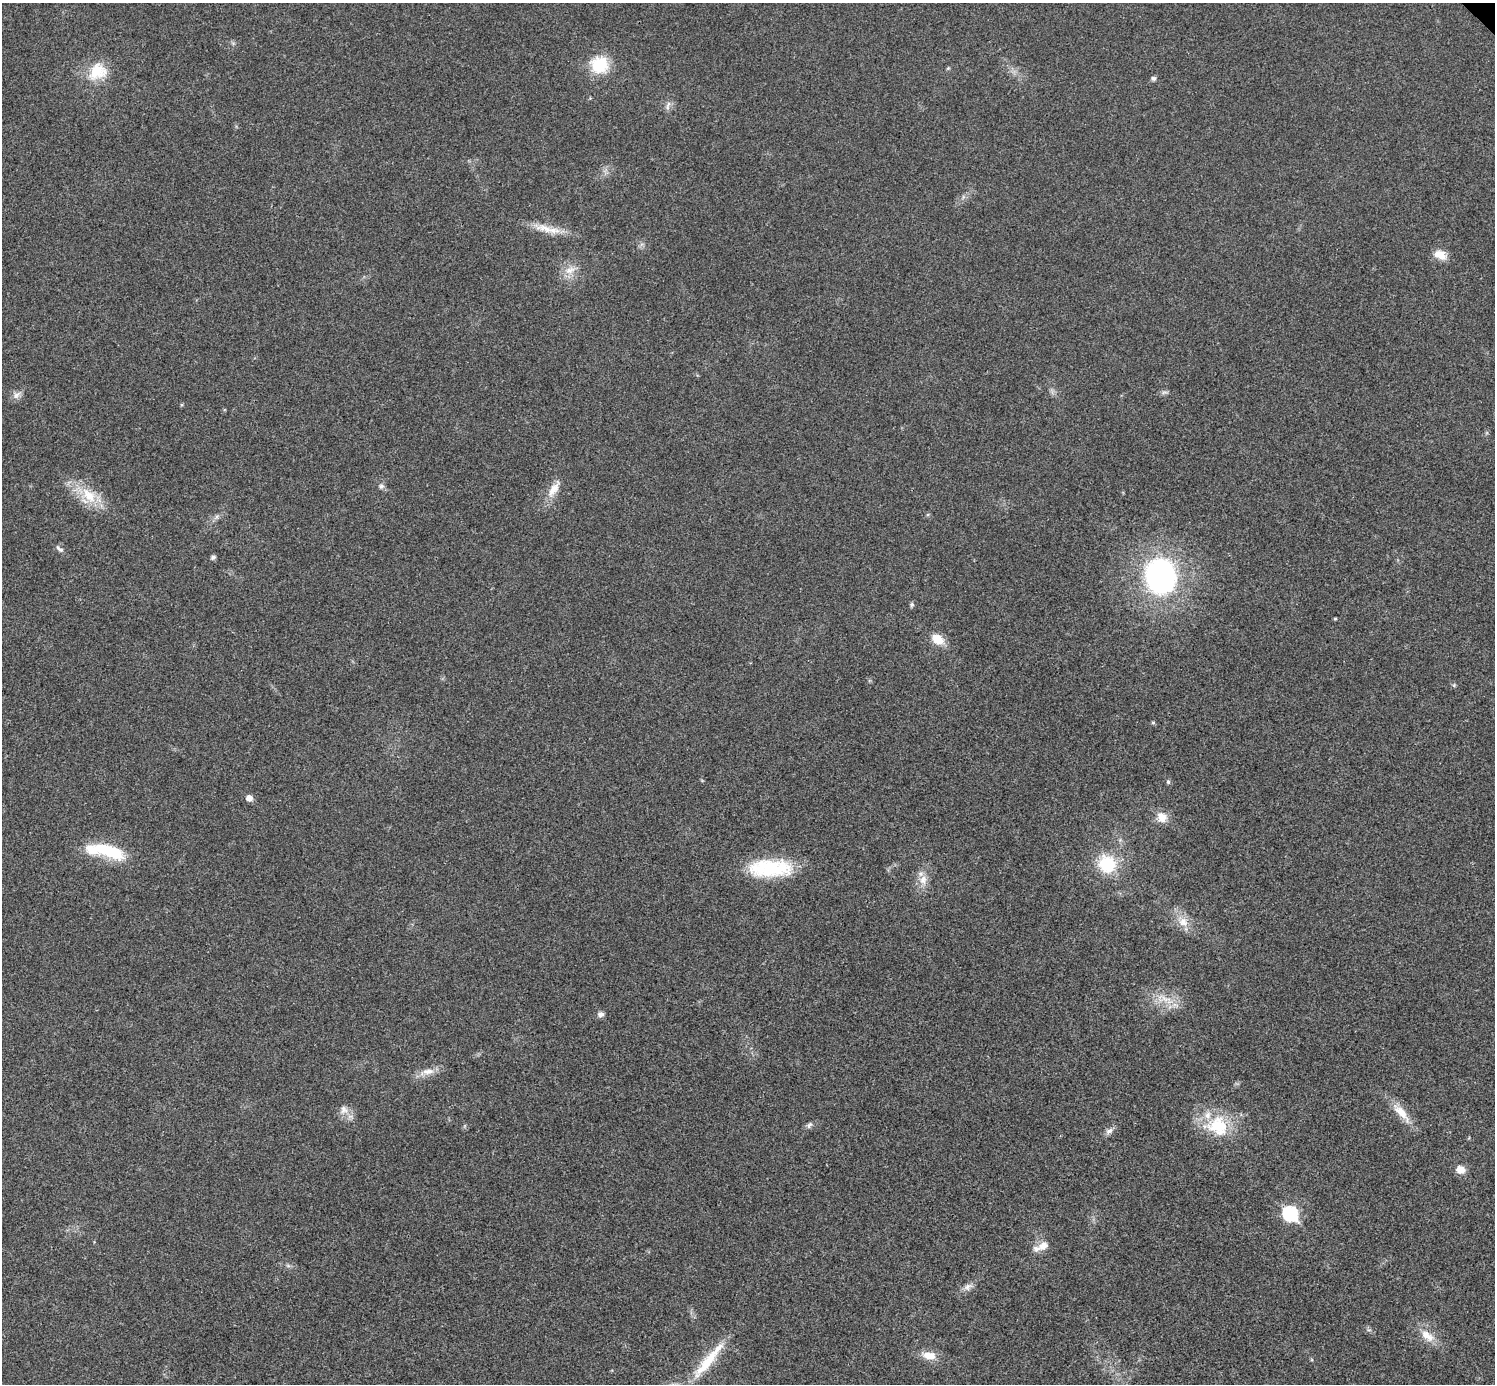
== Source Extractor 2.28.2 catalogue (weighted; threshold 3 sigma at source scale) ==
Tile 7 of 4 x 4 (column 3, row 2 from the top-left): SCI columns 2994-4486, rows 3063-4444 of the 5983 x 5983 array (HDU 1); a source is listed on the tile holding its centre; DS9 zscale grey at full resolution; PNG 1497 x 1386 px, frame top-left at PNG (2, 3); no overlay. Shown black and unused: <1% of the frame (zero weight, under 3 of 4 exposures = <1% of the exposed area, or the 3 px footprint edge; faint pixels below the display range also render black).
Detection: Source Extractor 2.28.2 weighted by HDU 2 'WHT'; one run over the whole footprint, this tile lists its part. Background 0.0218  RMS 0.0056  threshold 0.0251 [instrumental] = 3 sigma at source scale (4.5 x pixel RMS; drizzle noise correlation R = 1.50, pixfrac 1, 0.05/0.05 arcsec/px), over >= 5 px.
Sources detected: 49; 2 inside a brighter object's white glare — not listed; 2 inside a brighter listed object's ellipse — not listed separately; the other 45 listed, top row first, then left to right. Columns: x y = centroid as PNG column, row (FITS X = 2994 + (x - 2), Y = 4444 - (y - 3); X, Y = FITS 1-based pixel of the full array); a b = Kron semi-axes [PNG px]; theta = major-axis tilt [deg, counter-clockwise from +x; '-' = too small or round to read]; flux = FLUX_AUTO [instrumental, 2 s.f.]
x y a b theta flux
599 65 21 20 - 19
948 68 5 4 - 0.65
97 71 23 19 23 18
1153 78 7 6 - 1.3
668 106 14 4 75 1.9
545 228 35 10 -15 10
1440 255 17 11 -23 6.1
570 270 17 9 24 5.5
1164 392 10 4 13 1.3
17 395 13 7 42 2.9
381 486 8 7 - 1.6
554 489 25 10 57 7.3
89 495 28 15 -45 17
59 549 12 5 -34 1.7
213 557 5 4 - 1.7
1160 576 33 27 -82 120
912 605 6 6 - 1.1
1335 619 4 4 - 0.55
937 639 10 8 -33 12
1454 685 5 5 - 0.72
1153 723 5 4 - 0.73
1168 782 6 5 - 0.92
249 798 5 5 - 4.7
1162 817 12 10 -54 6.7
112 851 30 15 -26 23
1107 864 15 14 - 26
770 868 52 20 1 37
923 880 13 11 82 5.5
1183 922 14 13 - 6.8
1166 999 23 8 -28 8.1
601 1014 8 6 18 2.2
428 1071 18 8 6 5.1
344 1110 11 10 - 3.8
1401 1112 33 10 -49 9.7
809 1125 10 5 52 1.5
1217 1126 32 26 -12 28
1109 1131 11 7 30 2.4
1461 1169 10 9 - 5.1
1290 1214 8 7 - 82
1043 1245 14 11 39 5.2
288 1266 7 4 -19 1
968 1287 14 8 29 3.1
1427 1336 23 11 -36 8.3
929 1355 20 10 -9 6.9
708 1360 67 11 51 23